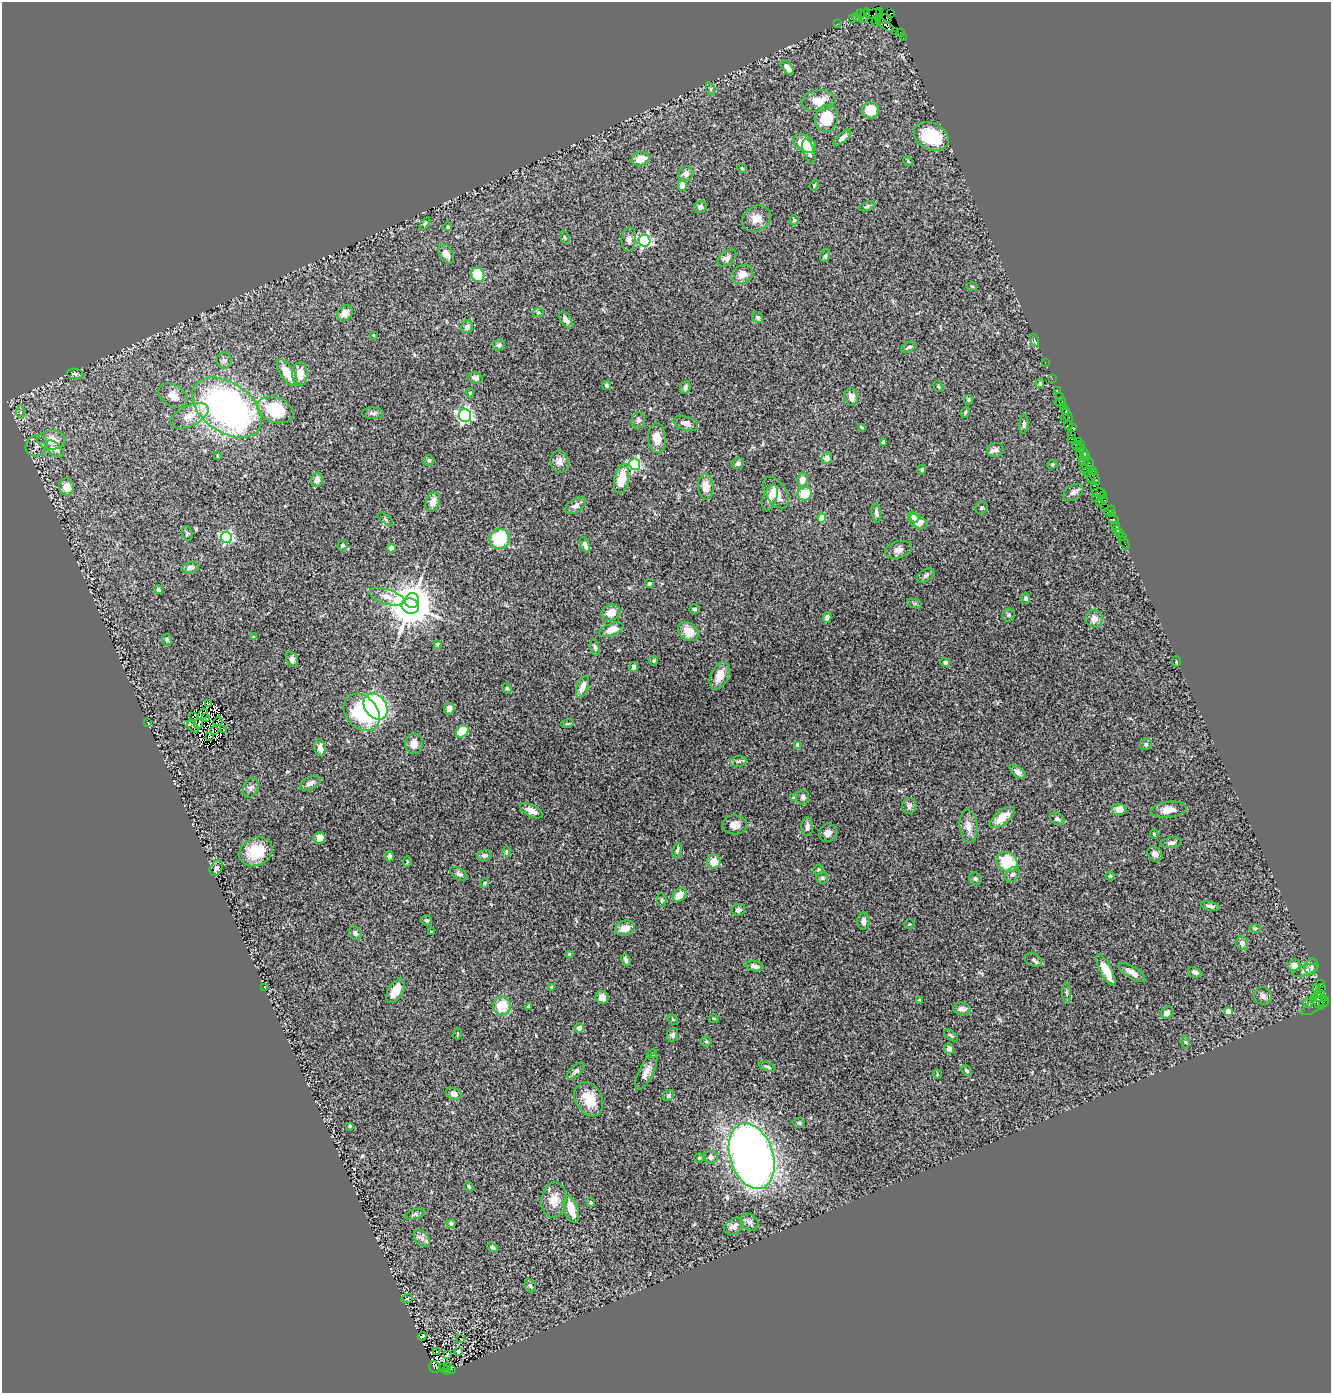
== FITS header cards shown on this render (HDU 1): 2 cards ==
NAXIS1  =                 1329
NAXIS2  =                 1391

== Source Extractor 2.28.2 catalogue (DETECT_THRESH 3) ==
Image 1329 x 1391 px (HDU 1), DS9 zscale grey, 1 PNG px = 1 image px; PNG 1333 x 1395 px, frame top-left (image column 1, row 1391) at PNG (2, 2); each listed source drawn as its Kron ellipse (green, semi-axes under 4 px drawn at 4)
Background 1.17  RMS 0.043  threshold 0.128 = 3 sigma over >= 5 px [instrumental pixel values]
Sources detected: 330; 2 with non-positive FLUX_AUTO (blend fragments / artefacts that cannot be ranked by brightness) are neither listed nor drawn; the other 328 listed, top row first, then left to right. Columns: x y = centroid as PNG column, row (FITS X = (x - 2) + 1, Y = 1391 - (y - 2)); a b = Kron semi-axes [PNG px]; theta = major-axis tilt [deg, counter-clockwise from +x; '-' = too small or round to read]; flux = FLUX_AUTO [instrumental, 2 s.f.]
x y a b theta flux
879 11 4 2 - 37
861 14 4 3 - 94
873 14 8 4 15 670
890 14 4 3 - 150
864 16 7 5 68 410
857 18 5 2 - 57
852 19 2 2 - 15
884 19 7 5 12 610
876 20 6 3 74 640
837 24 2 2 - 22
884 24 11 4 -36 670
896 31 2 2 - 15
900 32 4 2 - 49
903 38 2 2 - 11
788 68 8 4 -53 16
711 89 7 4 -71 4.3
819 101 17 10 7 45
870 110 8 8 - 61
827 118 13 11 76 91
931 136 18 13 -26 120
842 138 11 5 41 15
804 143 12 8 -29 55
809 151 13 5 -72 11
641 159 9 6 17 38
908 161 5 3 - 2.9
742 168 5 4 - 3.2
686 173 7 7 - 12
814 185 6 4 69 3.5
682 186 5 4 - 30
867 206 8 4 19 5.7
700 207 6 6 - 9.5
756 219 15 12 31 26
794 220 5 4 - 4.3
425 223 7 4 54 4.1
448 227 4 4 - 4.9
565 237 7 4 -69 4.3
629 239 12 7 86 14
644 241 6 6 - 510
446 254 10 6 -57 20
825 256 6 5 - 4.8
727 258 10 6 38 13
742 274 11 9 31 27
478 275 7 6 - 83
972 286 5 3 - 2.9
538 312 6 4 2 3.7
345 313 9 7 45 24
758 317 6 5 - 5.9
566 320 10 5 -56 13
467 327 6 6 - 12
374 335 4 3 - 2.8
1035 341 7 3 -71 4.1
499 345 6 5 - 7.5
909 347 8 4 24 6.4
224 361 8 7 - 8.9
1045 362 2 2 - 15
287 373 15 7 -55 39
75 374 8 5 -8 5.8
300 374 12 8 -90 37
475 378 8 5 -17 9.2
1052 379 2 2 - 16
1040 384 4 4 - 5.4
607 386 5 4 - 5.1
938 386 6 3 -60 3.4
685 387 7 5 70 8.9
1057 390 2 2 - 27
470 393 4 3 - 3.2
173 396 15 10 -31 22
1060 396 3 2 - 51
851 397 8 7 - 19
968 400 4 4 - 4.4
1060 402 6 3 11 120
1063 406 4 3 - 78
227 408 39 24 -35 1100
275 410 19 12 -19 130
1066 410 4 3 - 85
20 412 6 4 -89 4.9
965 412 6 4 70 3.7
373 413 10 5 -1 7.8
1067 415 7 3 -54 100
189 416 20 10 25 37
465 416 6 6 - 700
1064 418 4 3 - 27
638 420 8 7 - 7.6
686 423 13 7 -19 19
1024 424 9 4 86 7
1068 425 4 3 - 140
861 427 3 2 - 2.5
1073 428 3 2 - 56
1071 435 2 2 - 60
657 438 15 8 -86 37
1071 439 2 2 - 14
52 440 14 9 0 40
1078 441 3 2 - 33
883 442 4 3 - 5.9
1081 445 3 3 - 91
37 446 11 10 - 14
1077 446 5 3 - 260
55 449 11 6 -40 12
996 450 8 7 - 9.6
1080 452 7 3 89 160
1084 453 5 4 - 170
218 456 3 2 - 2.7
1085 456 5 3 - 150
827 458 6 5 - 18
429 461 5 5 - 5.8
559 462 11 9 -78 18
1084 462 5 2 - 59
738 463 6 5 - 8
1089 463 6 3 -66 120
635 464 6 5 - 340
1052 465 5 3 - 2.8
1084 469 4 3 - 120
922 470 5 4 - 3.7
1088 471 5 3 - 97
1092 471 4 3 - 83
1091 478 5 2 - 20
1095 478 8 3 -68 130
622 479 15 7 79 64
317 480 7 5 75 18
802 480 7 5 76 22
1095 486 2 2 - 51
66 487 8 7 - 27
706 487 12 8 -85 27
1073 492 11 7 34 10
776 493 17 10 -57 36
1099 493 7 3 0 140
805 494 7 6 - 72
1103 495 4 3 - 64
1096 497 2 2 - 61
770 498 13 7 71 16
1105 500 3 2 - 51
433 502 10 7 71 20
1099 502 2 2 - 26
575 506 12 6 31 14
1105 507 2 2 - 29
981 508 6 5 - 4.8
1110 510 6 3 34 47
876 513 9 4 -81 7.3
1112 514 2 2 - 32
913 517 6 4 -53 9.1
822 518 4 4 - 74
385 519 9 3 -40 3.5
1113 519 6 4 -33 54
918 522 10 6 -28 31
1115 525 4 2 - 33
1116 529 3 2 - 12
187 533 7 5 -76 4.6
1119 533 3 3 - 79
227 537 6 5 - 430
1122 537 2 2 - 12
499 539 10 9 - 120
1125 543 7 2 -63 48
343 545 5 5 - 5.6
585 545 8 4 -67 15
391 548 4 4 - 28
898 550 14 8 15 14
190 567 8 5 10 12
926 576 10 5 32 7
649 584 5 4 - 4
158 590 4 3 - 4.3
387 597 19 7 -17 25
1026 598 5 4 - 6.3
412 600 7 7 - 2700
915 604 8 3 -19 4.6
410 606 9 7 -21 8300
694 609 5 5 - 6.4
611 613 10 7 27 30
1008 615 6 6 - 7
827 617 5 4 - 11
1094 619 9 8 - 19
611 630 13 6 20 34
688 631 11 8 -37 38
253 637 4 3 - 3.2
167 640 6 4 -74 5
437 644 4 3 - 4.1
595 647 8 4 -80 5.9
292 659 8 5 -63 11
654 661 5 4 - 4.3
1176 661 5 3 - 2.8
945 663 5 4 - 8.4
634 667 5 4 - 11
720 676 14 8 65 34
582 687 11 5 69 28
507 688 5 4 - 3.8
208 704 3 2 - 2.5
376 706 14 10 -53 370
449 709 6 5 - 14
362 712 21 15 -48 220
203 714 6 2 59 2.4
193 716 3 2 - 3.1
205 718 3 2 - 2.3
218 721 5 2 - 3.4
147 722 3 2 - 13
198 724 5 3 - 4.7
567 724 6 4 17 3.3
193 727 7 2 -41 6.5
215 730 4 2 - 3.4
223 730 3 2 - 1.7
462 731 7 5 42 65
209 737 3 2 - 0.01
414 744 10 9 - 24
1146 744 6 5 - 6.3
798 745 4 4 - 18
320 748 8 5 -80 19
738 761 8 5 7 7.2
1018 772 9 5 -39 13
310 783 11 6 27 12
251 788 10 7 69 11
803 797 7 6 - 7.5
793 798 3 3 - 3.7
909 806 8 7 - 11
1119 809 7 5 -6 25
1169 810 18 8 7 30
531 811 12 6 -28 22
1002 817 15 7 39 40
1057 819 7 6 - 5.7
735 825 12 9 -2 20
969 826 16 9 -85 26
807 827 9 6 -89 12
828 833 9 8 - 17
1154 834 4 4 - 3.4
320 838 6 5 - 18
1171 843 11 5 6 9.2
677 850 7 4 71 5.5
506 851 5 4 - 3.6
256 852 17 14 27 84
1155 854 8 6 -50 12
484 855 7 5 12 9.2
389 856 5 4 - 11
714 861 7 7 - 38
407 862 5 3 - 2.8
1007 862 11 9 -38 100
216 868 8 6 58 9.1
818 870 5 5 - 4
459 874 10 5 -32 8
1012 874 8 6 45 9.4
1110 876 4 4 - 3.6
822 878 6 6 - 6.3
975 879 6 6 - 7.2
485 883 5 3 - 3.8
679 895 8 6 45 32
662 900 7 4 -85 4.8
1210 906 9 4 -13 8.6
738 910 7 5 21 8.7
426 920 5 5 - 5
863 921 8 6 88 13
909 924 5 4 - 3.9
625 928 10 7 15 31
1255 928 5 3 - 2.8
431 931 3 2 - 2
355 933 7 6 - 8.9
1242 943 7 6 - 12
570 954 4 3 - 8.8
626 960 6 3 -68 8.3
1033 960 9 6 -20 8.6
1294 965 6 5 - 13
755 966 9 5 -12 9.8
1312 967 8 6 74 9.4
1106 970 17 5 -63 55
1305 971 12 5 19 8.5
1132 972 15 6 -31 21
1195 972 7 4 -23 9.6
1321 984 3 3 - 52
551 987 4 4 - 3.2
1321 987 3 3 - 18
265 988 3 2 - 2.1
1317 988 2 2 - 14
396 991 13 7 59 43
1066 993 10 4 -89 5.5
1319 994 6 4 4 470
1263 996 9 8 - 11
602 997 6 6 - 17
1319 998 8 2 -4 700
919 1000 4 3 - 2.9
1318 1002 8 4 -63 340
1324 1002 6 3 58 27
1308 1003 5 4 - 4.9
502 1006 9 9 - 63
529 1006 4 3 - 7.8
1314 1006 14 5 35 150
962 1009 8 6 -8 14
1228 1011 4 4 - 52
1167 1013 7 5 36 13
714 1018 5 3 - 2.7
673 1019 6 3 -44 3
579 1028 5 4 - 17
457 1034 5 3 - 2.8
673 1035 7 5 80 6.7
951 1035 8 4 -37 5.4
706 1041 5 5 - 4
1186 1042 6 4 -88 3.1
949 1048 5 5 - 12
652 1054 5 4 - 4.5
767 1067 8 4 -21 6.2
966 1070 6 4 -46 4.7
576 1071 11 5 43 8.4
646 1072 20 7 63 21
937 1074 5 3 - 2.3
454 1094 8 5 -25 16
669 1095 6 5 - 5.5
589 1099 18 13 -63 60
799 1123 6 5 - 4.9
350 1126 3 3 - 3.3
752 1156 34 21 -72 2300
711 1157 7 6 - 9.6
699 1158 4 4 - 3.6
469 1187 5 4 - 4
554 1200 18 12 81 36
591 1203 4 4 - 4.2
571 1209 14 6 -72 41
415 1214 10 5 16 6.2
749 1222 10 7 -36 11
451 1224 4 4 - 7.3
734 1227 10 7 28 17
422 1238 10 6 -51 12
492 1247 6 4 -39 6.9
530 1286 7 5 -61 6.7
407 1299 6 3 19 2.5
422 1336 4 2 - 2.5
460 1338 3 3 - 16
436 1351 3 2 - 7.8
458 1351 3 3 - 3.4
448 1354 4 3 - 3.6
448 1366 4 3 - 33
435 1367 6 5 - 940
444 1368 3 3 - 61
451 1369 3 2 - 67
446 1370 4 2 - 130
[2 non-positive-flux detections neither listed nor drawn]